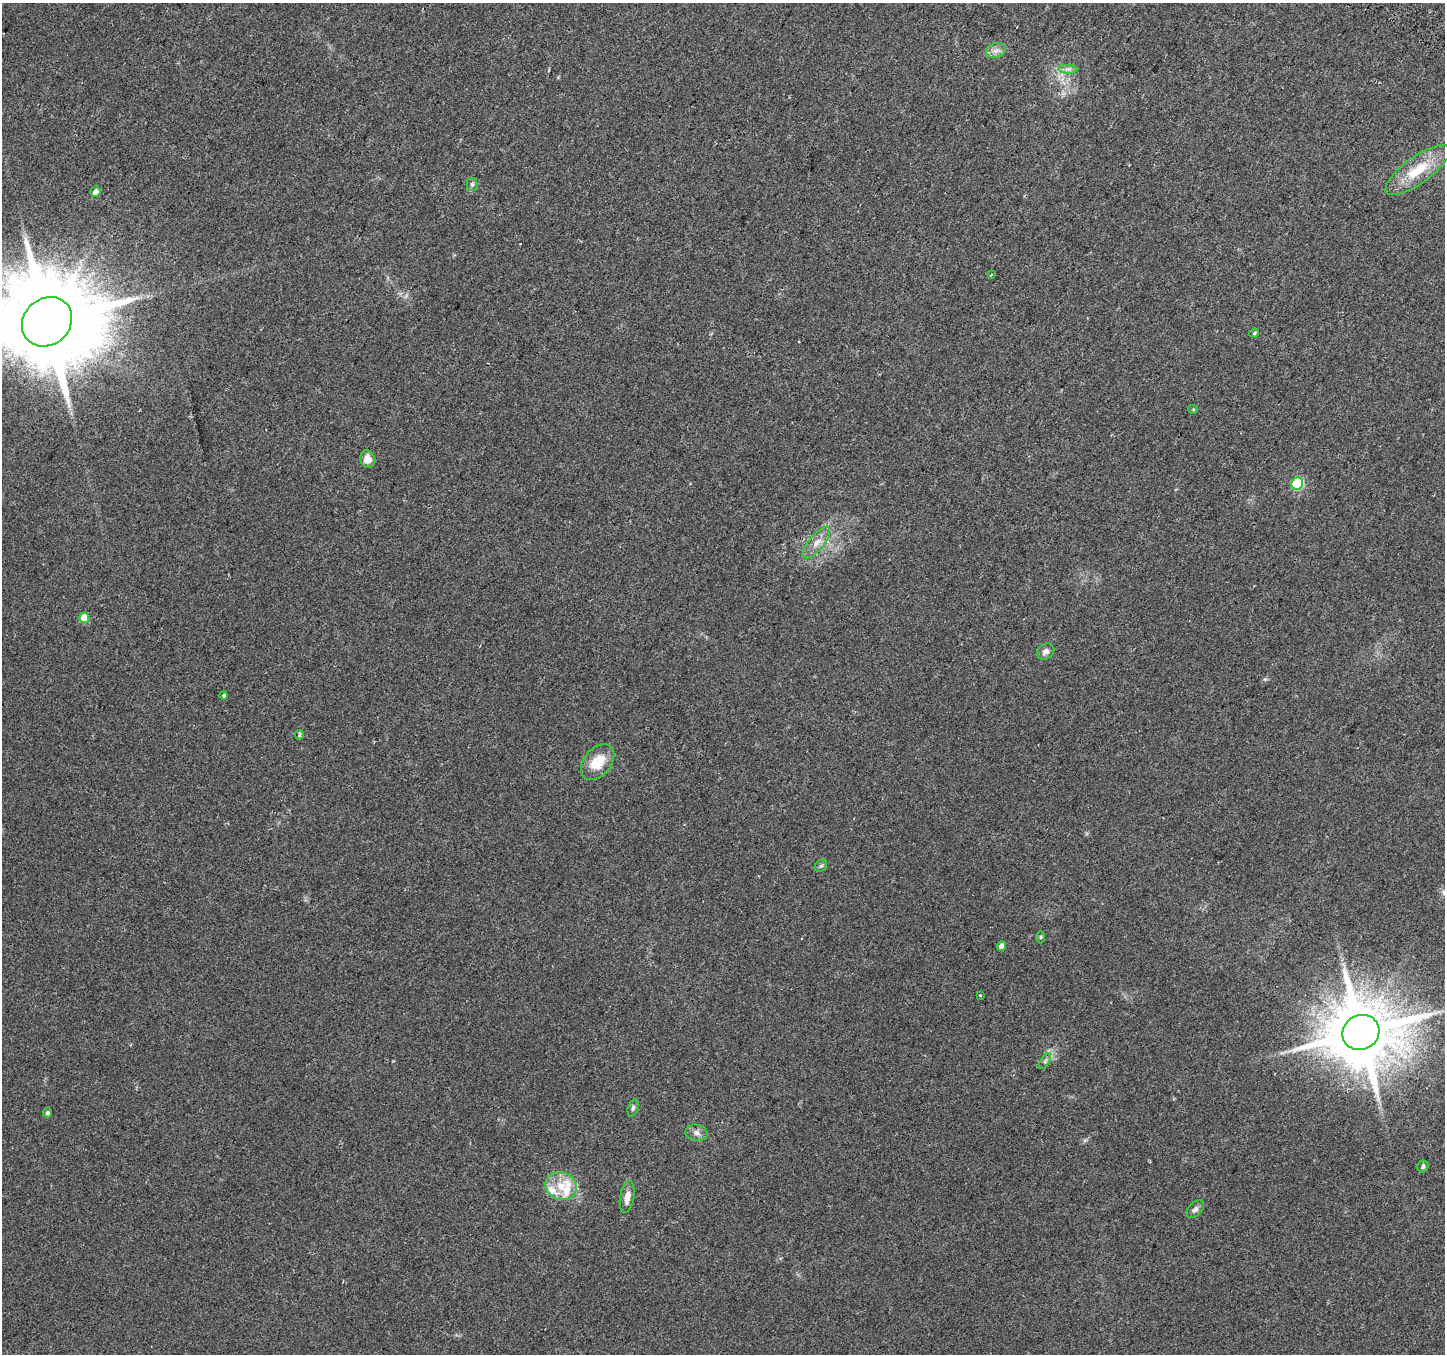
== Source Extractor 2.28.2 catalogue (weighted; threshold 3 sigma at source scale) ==
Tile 10 of 4 x 4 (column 2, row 3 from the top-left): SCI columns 1474-2916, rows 1603-2954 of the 5840 x 5975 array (HDU 1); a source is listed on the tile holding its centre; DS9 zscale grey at full resolution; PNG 1447 x 1356 px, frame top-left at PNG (2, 3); each listed source drawn as its Kron ellipse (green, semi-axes under 4 px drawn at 4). Shown black and unused: <1% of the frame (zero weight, under 2 of 3 exposures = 3% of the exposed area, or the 3 px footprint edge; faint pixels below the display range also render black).
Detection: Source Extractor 2.28.2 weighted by HDU 2 'WHT'; one run over the whole footprint, this tile lists its part. Background 0.0522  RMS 0.0054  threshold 0.0243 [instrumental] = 3 sigma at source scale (4.5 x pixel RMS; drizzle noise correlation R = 1.50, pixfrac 1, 0.0396/0.0396 arcsec/px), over >= 5 px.
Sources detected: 34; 2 cosmic-ray / hot-pixel residue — neither listed nor drawn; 2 inside a brighter listed object's ellipse — not listed separately; the other 30 listed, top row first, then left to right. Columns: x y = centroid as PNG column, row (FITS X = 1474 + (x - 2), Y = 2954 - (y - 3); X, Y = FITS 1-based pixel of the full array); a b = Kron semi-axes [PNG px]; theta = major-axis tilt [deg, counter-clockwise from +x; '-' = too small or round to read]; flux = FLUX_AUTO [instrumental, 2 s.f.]
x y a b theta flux
996 50 10 7 17 2.7
1068 69 9 4 -4 1.6
1418 170 38 13 36 19
472 184 6 5 - 1.2
96 192 5 5 - 3.2
991 275 3 2 - 0.44
47 322 26 23 42 12000
1254 333 5 4 - 0.73
1193 409 5 4 - 0.57
368 459 9 7 -75 4.7
1297 484 6 6 - 47
817 543 19 7 51 5.2
84 618 5 5 - 9.9
1046 652 9 7 36 2.3
224 696 4 4 - 0.75
299 735 5 4 - 1.2
598 762 20 13 50 13
821 866 7 5 43 0.92
1041 937 6 4 89 0.7
1001 946 4 4 - 2.4
980 995 4 2 - 0.41
1361 1032 19 17 30 5500
1045 1061 9 3 59 1.2
633 1108 9 5 75 1.2
48 1113 5 4 - 1.4
696 1133 11 8 -12 2.8
1423 1166 6 5 - 1.5
561 1186 16 13 -22 11
627 1197 16 7 79 4.7
1195 1209 11 6 45 1.8
Overlapping masked pixels (flux is a lower limit): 1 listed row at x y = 1361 1032
Isophote crosses this tile's border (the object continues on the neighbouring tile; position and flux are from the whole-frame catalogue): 1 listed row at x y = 47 322